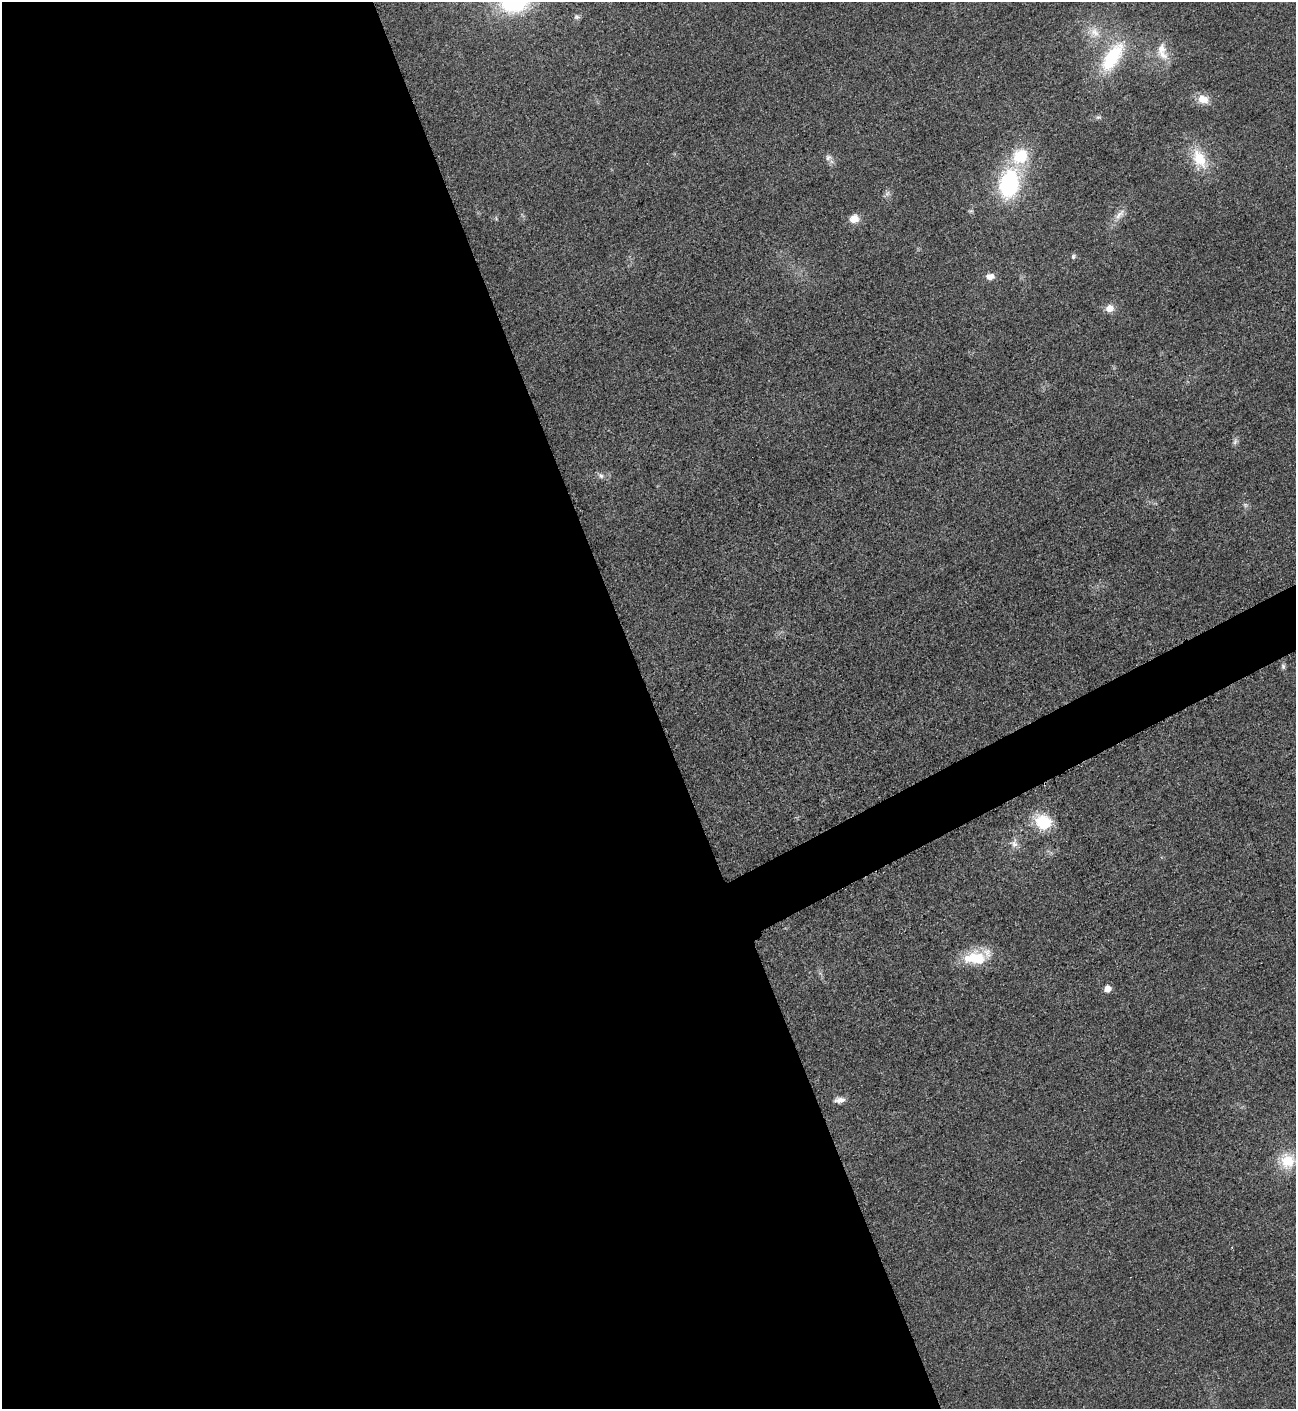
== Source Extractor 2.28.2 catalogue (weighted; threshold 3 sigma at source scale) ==
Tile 9 of 4 x 4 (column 1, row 3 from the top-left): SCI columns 298-1591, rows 1420-2826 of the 5640 x 5651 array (HDU 1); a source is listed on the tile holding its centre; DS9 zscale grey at full resolution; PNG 1298 x 1411 px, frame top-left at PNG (2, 2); no overlay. Shown black and unused: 53% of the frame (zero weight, under 3 of 5 exposures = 1% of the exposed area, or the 3 px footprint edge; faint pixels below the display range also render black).
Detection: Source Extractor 2.28.2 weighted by HDU 2 'WHT'; one run over the whole footprint, this tile lists its part. Background 0.0189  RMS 0.005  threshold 0.0227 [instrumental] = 3 sigma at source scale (4.5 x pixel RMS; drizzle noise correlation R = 1.50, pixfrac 1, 0.05/0.05 arcsec/px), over >= 5 px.
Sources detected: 28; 1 too faint to see at this stretch — not listed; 1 inside a brighter listed object's ellipse — not listed separately; the other 26 listed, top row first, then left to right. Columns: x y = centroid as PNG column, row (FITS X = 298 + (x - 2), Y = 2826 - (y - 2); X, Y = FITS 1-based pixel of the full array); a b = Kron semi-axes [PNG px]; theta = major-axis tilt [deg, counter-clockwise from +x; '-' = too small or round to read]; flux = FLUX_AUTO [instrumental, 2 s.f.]
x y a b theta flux
514 2 29 21 6 58
577 17 8 6 -8 1.4
1094 33 18 15 -50 9
1161 49 17 13 69 7.1
1112 57 43 19 56 35
1203 99 16 12 -14 6.5
1098 117 8 6 2 1.2
1020 156 18 16 46 21
828 158 10 9 - 2.4
1199 159 28 16 -61 17
1009 184 30 19 76 60
887 194 9 6 73 1.8
1119 215 21 7 46 4.4
854 218 11 10 - 5.4
1073 256 7 6 - 1.1
990 276 9 7 5 3.8
1109 308 10 9 - 4.6
1235 441 10 6 67 1.6
601 476 9 7 -34 1.9
1283 666 7 5 -89 1.1
1043 822 21 17 -30 19
1014 843 14 9 89 3.5
975 958 30 17 -1 21
1107 989 5 5 - 6.6
839 1100 15 8 3 3.2
1288 1161 21 20 - 13
Isophote crosses this tile's border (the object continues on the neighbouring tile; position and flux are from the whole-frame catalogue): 1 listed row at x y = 514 2